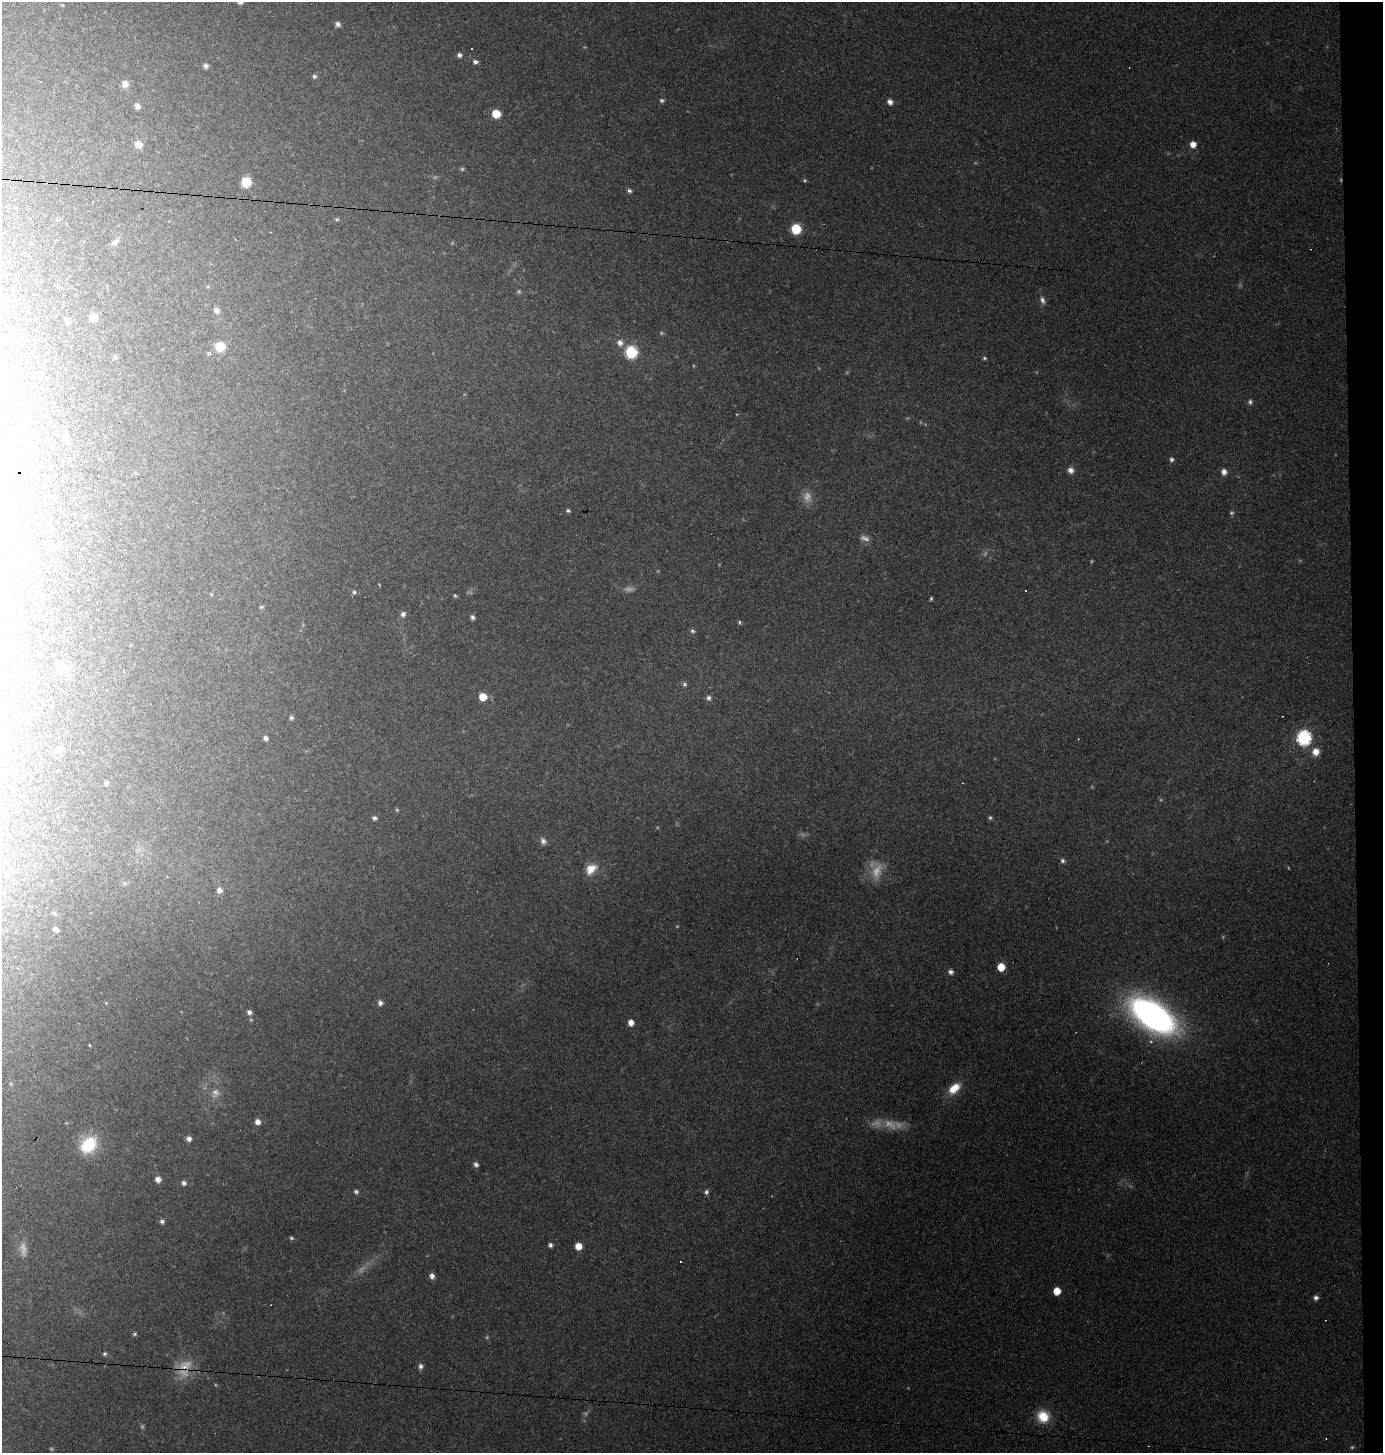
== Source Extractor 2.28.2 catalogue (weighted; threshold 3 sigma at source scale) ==
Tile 6 of 3 x 3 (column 3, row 2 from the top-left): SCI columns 2860-4240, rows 1452-2902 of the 4379 x 4353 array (HDU 1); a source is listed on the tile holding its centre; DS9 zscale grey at full resolution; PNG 1385 x 1455 px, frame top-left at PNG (2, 2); no overlay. Shown black and unused: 2% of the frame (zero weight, under 2 of 3 exposures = <1% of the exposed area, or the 3 px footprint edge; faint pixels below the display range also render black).
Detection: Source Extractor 2.28.2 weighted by HDU 2 'WHT'; one run over the whole footprint, this tile lists its part. Background 0.131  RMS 0.011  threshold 0.0488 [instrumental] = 3 sigma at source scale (4.5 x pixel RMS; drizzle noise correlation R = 1.50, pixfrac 1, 0.05/0.05 arcsec/px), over >= 5 px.
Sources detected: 133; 22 too faint to see at this stretch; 6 cosmic-ray / hot-pixel residue — not listed; the other 105 listed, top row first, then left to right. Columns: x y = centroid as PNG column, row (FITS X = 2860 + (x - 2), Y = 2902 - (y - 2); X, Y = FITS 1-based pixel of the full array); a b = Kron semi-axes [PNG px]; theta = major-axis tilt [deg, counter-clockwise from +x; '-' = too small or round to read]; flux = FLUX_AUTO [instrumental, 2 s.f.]
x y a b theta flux
62 5 5 4 - 1.2
338 24 7 6 - 4
472 49 3 3 - 6.4
459 55 5 5 - 3.8
475 62 6 5 - 3.6
206 66 5 5 - 4.3
314 76 5 5 - 2.6
125 84 9 9 - 6.9
662 100 7 5 -17 2.5
890 102 5 5 - 6.8
137 106 6 6 - 5.4
496 114 6 6 - 32
138 144 7 6 - 13
1193 144 6 6 - 9.8
805 180 5 4 - 1.6
246 182 7 7 - 34
629 191 6 5 - 2.8
337 219 6 5 - 1.8
57 220 5 4 - 1.4
796 229 6 6 - 63
115 242 12 7 38 5
30 243 5 3 - 0.79
519 291 6 5 - 1.9
1042 300 11 7 -64 5.2
217 310 7 6 - 4.5
93 317 7 6 - 12
68 321 6 5 - 4.4
14 337 5 4 - 1.3
620 343 9 8 - 7
220 346 6 6 - 43
631 352 7 7 - 120
209 353 6 5 - 1.9
115 357 6 4 -34 2.7
984 358 6 4 -17 1.9
23 401 5 3 - 1.1
1250 402 7 6 - 2.9
67 439 7 6 - 4.5
1171 459 6 5 - 2.9
1070 470 7 6 - 5.8
1224 472 6 6 - 7.1
568 511 5 4 - 2.2
1231 513 6 5 - 2.1
49 547 8 6 -6 3.5
27 557 7 6 - 4.7
379 584 4 3 - 0.78
1025 591 2 2 - 0.81
354 592 6 5 - 2.3
455 596 6 4 -60 1.7
931 598 4 3 - 1.7
261 607 6 5 - 1.7
403 614 7 6 - 4.1
473 617 6 5 - 3.4
739 622 5 5 - 1.8
692 631 6 5 - 2.5
39 654 5 3 - 1.3
64 668 17 11 -45 9.7
684 684 6 6 - 2.6
483 697 6 6 - 21
708 698 6 6 - 3.8
291 718 5 5 - 2.3
265 738 4 4 - 3.4
1304 738 8 7 - 230
1316 752 9 8 - 11
106 783 5 4 - 2.2
397 810 5 5 - 1.4
990 817 6 5 - 1.9
374 818 5 4 - 3.2
543 841 9 7 -58 4.7
1063 861 5 5 - 2.7
591 869 16 12 40 16
124 883 8 6 -13 2.9
219 890 8 7 - 5.7
677 926 5 3 - 1
55 929 5 4 - 4.8
1001 967 6 6 - 21
951 972 5 5 - 4.4
106 1003 4 4 - 0.89
380 1003 6 6 - 4.5
249 1012 6 5 - 4
1153 1016 41 21 -34 480
631 1023 5 5 - 8.9
89 1045 5 3 - 1.1
954 1088 17 10 42 21
215 1093 14 11 59 8.9
257 1122 6 5 - 6.8
189 1139 6 5 - 4.6
88 1145 17 14 49 54
476 1164 6 5 - 3.5
158 1179 6 5 - 7.2
184 1183 7 6 - 3.7
356 1191 6 5 - 2.6
706 1192 5 5 - 2.8
162 1221 6 5 - 3.5
291 1238 5 4 - 1.9
550 1245 5 5 - 3.3
578 1246 5 5 - 16
432 1276 7 6 - 5.3
1057 1291 6 5 - 17
1316 1298 6 6 - 4.2
134 1334 5 5 - 1.9
105 1354 5 5 - 2.2
185 1365 24 13 23 21
420 1366 7 6 - 4.1
1043 1416 15 14 - 28
1326 1438 3 2 - 0.61
Overlapping masked pixels (flux is a lower limit): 1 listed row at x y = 185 1365